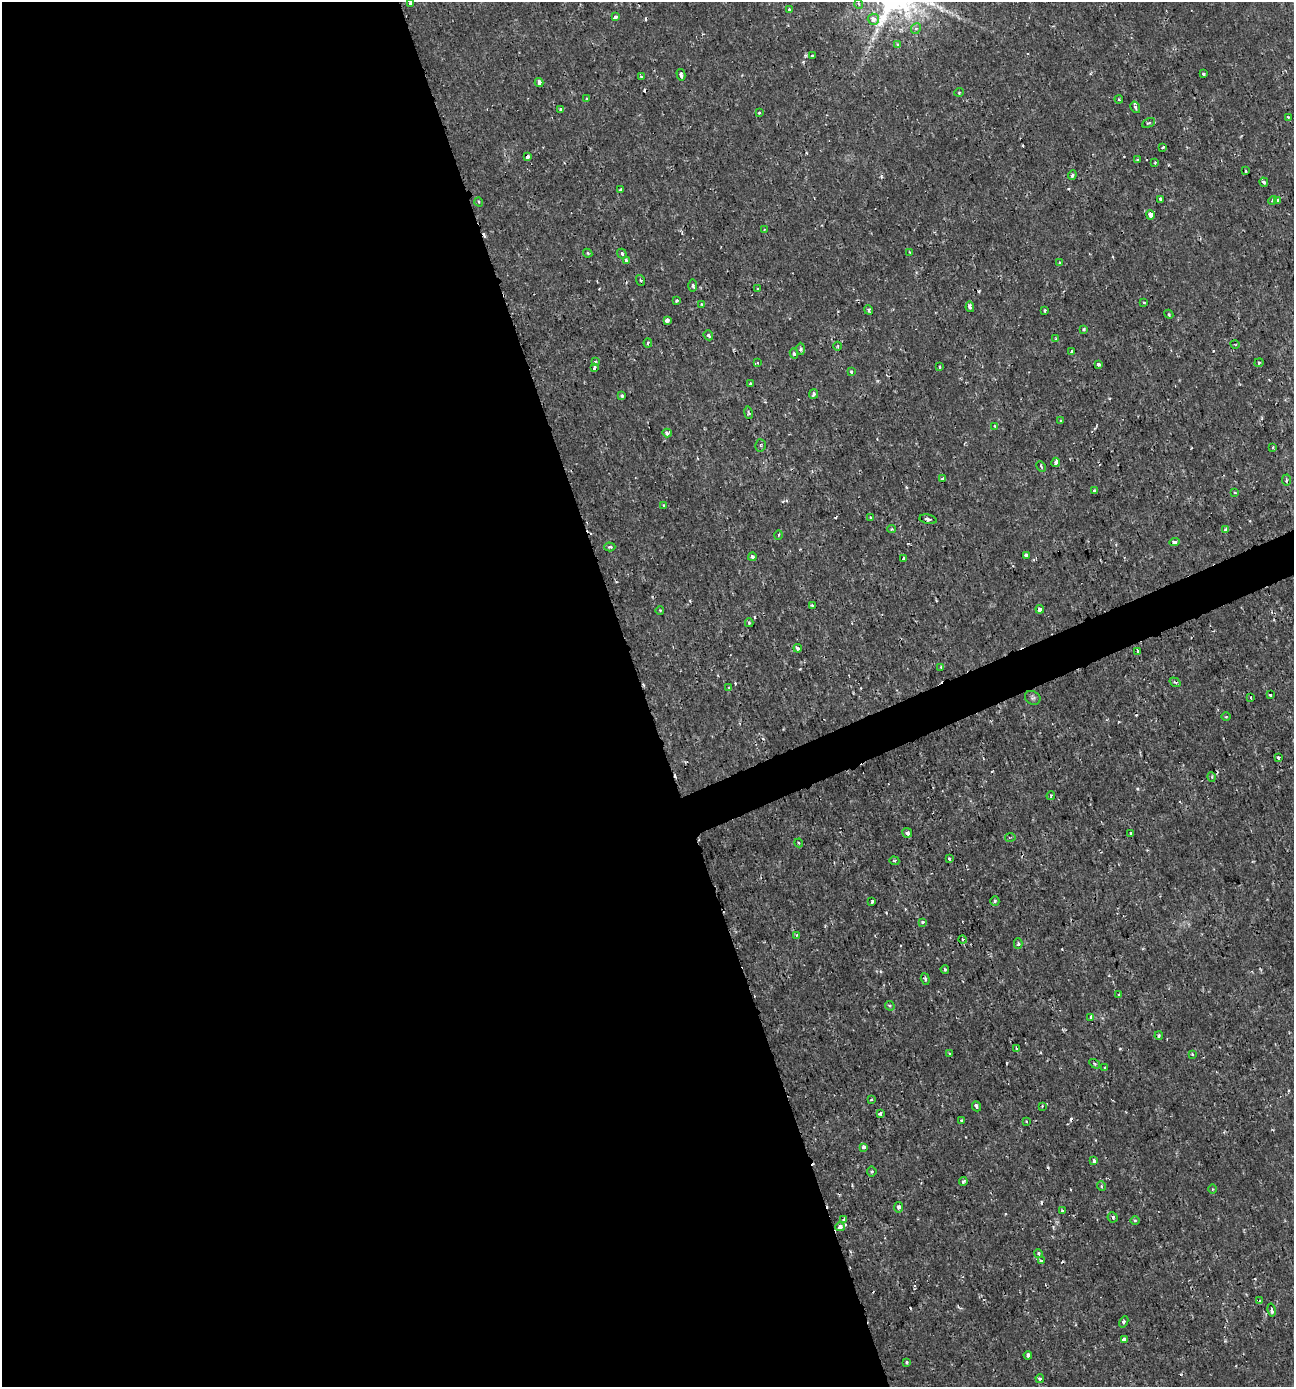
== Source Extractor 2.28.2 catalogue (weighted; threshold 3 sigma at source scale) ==
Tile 9 of 4 x 4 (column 1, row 3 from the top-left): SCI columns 136-1427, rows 1385-2769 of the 5388 x 5543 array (HDU 1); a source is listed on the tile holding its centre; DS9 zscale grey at full resolution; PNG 1296 x 1389 px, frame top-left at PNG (2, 2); each listed source drawn as its Kron ellipse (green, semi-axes under 4 px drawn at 4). Shown black and unused: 51% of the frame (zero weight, under 2 of 3 exposures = <1% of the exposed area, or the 3 px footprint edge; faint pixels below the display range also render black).
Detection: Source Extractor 2.28.2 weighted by HDU 2 'WHT'; one run over the whole footprint, this tile lists its part. Background 0.00175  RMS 0.001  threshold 0.00458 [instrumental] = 3 sigma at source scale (4.5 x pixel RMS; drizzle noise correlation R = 1.50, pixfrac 1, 0.0396/0.0396 arcsec/px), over >= 5 px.
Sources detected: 176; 18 cosmic-ray / hot-pixel residue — neither listed nor drawn; the other 158 listed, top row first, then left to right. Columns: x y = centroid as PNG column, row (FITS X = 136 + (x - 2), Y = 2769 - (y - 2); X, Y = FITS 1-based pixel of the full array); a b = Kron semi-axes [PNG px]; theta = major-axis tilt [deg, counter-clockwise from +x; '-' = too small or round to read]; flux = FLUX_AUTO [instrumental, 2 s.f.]
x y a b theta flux
410 3 4 3 - 0.83
859 4 5 3 - 0.11
789 10 4 3 - 0.24
615 17 4 3 - 0.89
873 19 6 5 - 0.62
916 29 5 4 - 0.2
897 45 4 4 - 0.19
812 55 3 3 - 0.37
1204 74 3 3 - 0.21
681 75 6 3 -75 0.44
641 76 3 3 - 0.23
539 82 4 3 - 0.61
959 92 5 3 - 0.1
587 99 4 3 - 0.14
1119 99 4 3 - 0.12
1135 107 6 4 -59 0.22
560 109 3 3 - 0.26
760 113 3 3 - 0.32
1288 117 4 3 - 0.11
1149 123 7 3 26 0.14
1163 147 3 2 - 0.17
527 157 4 3 - 0.99
1138 160 4 3 - 0.16
1155 162 4 3 - 0.091
1246 171 4 2 - 0.097
1072 175 5 3 - 0.27
1264 182 5 3 - 0.32
621 189 3 3 - 0.22
1160 199 3 3 - 0.45
1273 200 4 3 - 0.27
1277 201 4 3 - 0.38
479 202 5 3 - 0.092
1150 215 5 4 - 0.84
764 230 3 2 - 0.089
910 252 4 3 - 0.11
588 253 5 4 - 0.15
622 254 5 4 - 0.19
626 260 3 3 - 0.28
1060 263 4 3 - 0.12
640 280 5 3 - 0.11
693 286 6 3 -90 0.13
758 289 3 3 - 0.53
677 301 3 3 - 0.2
1144 302 4 3 - 0.08
702 304 3 3 - 0.18
970 307 5 3 - 0.32
869 310 5 3 - 0.37
1045 310 3 3 - 0.16
1169 314 5 4 - 0.14
667 320 3 3 - 0.8
1084 329 4 3 - 0.12
708 335 5 4 - 0.19
1056 339 4 3 - 0.12
648 343 4 3 - 0.17
1235 344 4 2 - 0.079
838 346 4 3 - 0.11
801 349 6 4 -90 0.17
1072 352 4 2 - 0.16
794 354 5 4 - 0.15
595 362 3 3 - 0.2
758 363 4 3 - 0.15
1259 363 4 3 - 0.13
1098 364 3 3 - 0.57
939 367 3 3 - 0.2
595 368 3 3 - 0.41
851 371 3 3 - 0.2
750 383 3 3 - 0.11
814 394 5 4 - 0.29
622 396 4 3 - 0.19
748 413 6 3 -80 0.14
1061 421 3 3 - 0.15
995 426 4 3 - 0.11
667 433 4 4 - 0.33
760 445 6 5 - 0.2
1273 447 3 3 - 0.29
1056 462 4 3 - 0.54
1041 466 5 2 - 0.12
943 478 4 2 - 0.13
1286 480 6 3 -88 0.18
1095 491 4 4 - 0.22
1235 492 3 2 - 0.15
664 506 4 3 - 0.17
870 517 4 3 - 0.11
928 519 9 4 -11 0.29
892 529 4 3 - 0.14
1226 530 4 3 - 0.38
778 535 4 3 - 0.11
1174 542 5 3 - 0.45
610 547 5 4 - 0.19
1026 555 4 4 - 0.24
752 557 4 3 - 0.31
904 558 3 3 - 0.24
812 606 3 3 - 0.28
1040 609 4 4 - 0.89
660 610 4 3 - 0.085
749 623 4 3 - 0.14
798 648 4 3 - 0.43
1138 651 4 3 - 0.25
941 667 3 3 - 0.084
1175 682 6 3 -34 0.13
729 687 3 3 - 0.094
1270 695 3 3 - 0.15
1250 697 3 2 - 0.1
1033 698 8 6 -30 0.25
1226 717 5 3 - 0.1
1278 757 4 3 - 0.59
1212 777 5 3 - 0.099
1051 796 4 2 - 0.15
907 833 5 4 - 0.37
1131 834 3 3 - 0.26
1010 837 5 2 - 0.11
799 843 4 4 - 0.14
949 859 3 3 - 0.38
894 861 5 4 - 0.12
995 901 5 4 - 0.15
872 902 3 3 - 0.21
923 922 4 4 - 0.23
796 935 4 3 - 0.11
963 939 4 4 - 0.23
1018 944 5 4 - 0.18
945 969 4 3 - 0.13
925 979 6 3 -72 0.19
1119 994 3 2 - 0.1
890 1006 5 4 - 0.13
1091 1017 3 3 - 0.62
1159 1036 4 3 - 0.18
1016 1048 3 3 - 0.15
950 1054 3 2 - 0.23
1192 1054 3 2 - 0.11
1095 1064 6 3 -32 0.13
1105 1067 3 3 - 0.11
871 1099 4 3 - 0.12
976 1106 5 3 - 0.55
1042 1106 3 2 - 0.098
880 1113 3 3 - 0.62
962 1121 3 3 - 0.25
1026 1121 3 3 - 0.074
864 1147 4 4 - 0.41
1094 1161 3 3 - 0.29
872 1171 5 5 - 0.16
963 1182 4 3 - 0.22
1101 1186 5 3 - 0.11
1212 1189 4 3 - 0.094
899 1207 5 4 - 0.26
1062 1210 4 3 - 0.11
1113 1217 5 5 - 0.24
844 1220 3 3 - 0.5
1135 1220 5 3 - 0.11
840 1227 4 4 - 0.74
1038 1253 4 4 - 0.23
1041 1261 3 3 - 0.62
1260 1301 4 3 - 0.11
1271 1310 6 4 -78 0.41
1124 1322 6 4 61 0.21
1124 1340 4 3 - 0.67
1028 1355 4 3 - 0.38
906 1362 4 3 - 0.14
1040 1378 4 4 - 0.2
Overlapping masked pixels (flux is a lower limit): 3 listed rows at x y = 970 307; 928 519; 1028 1355
Isophote crosses this tile's border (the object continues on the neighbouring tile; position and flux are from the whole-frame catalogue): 1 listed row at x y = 410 3